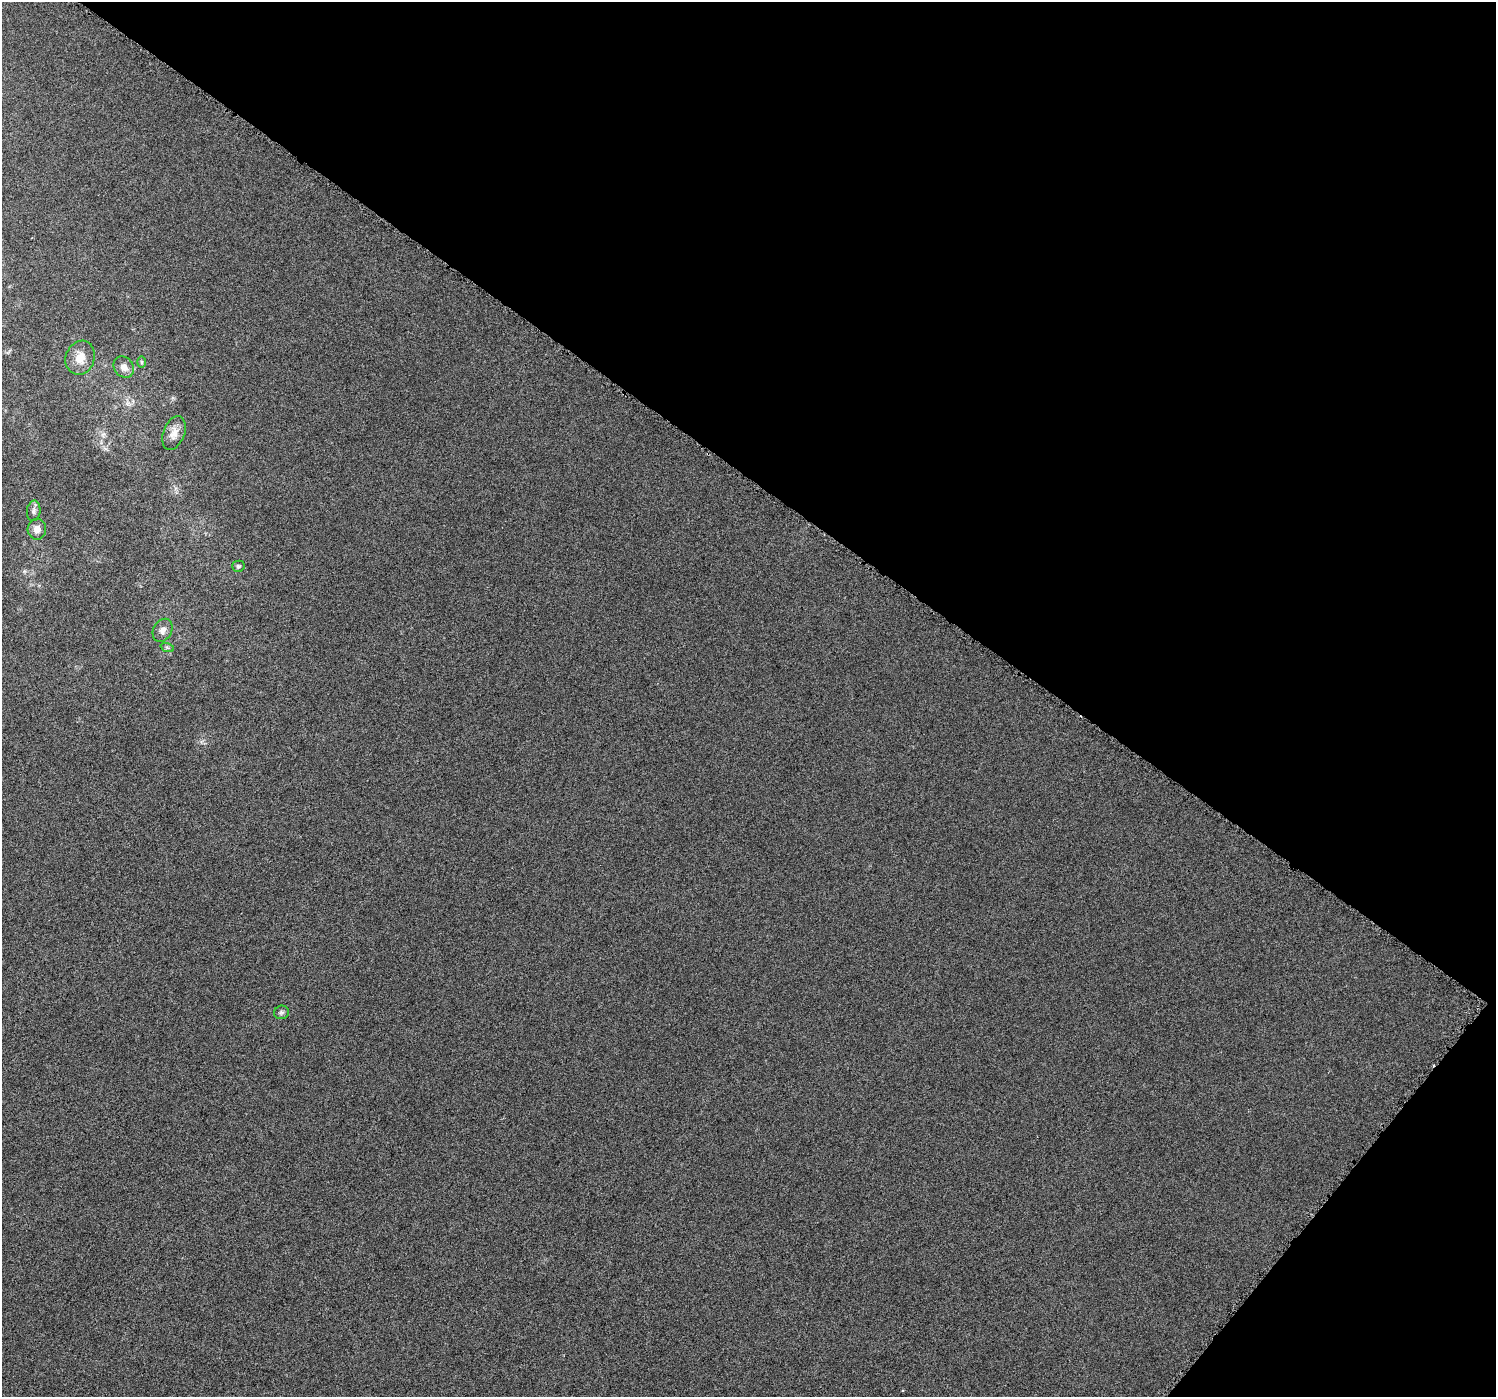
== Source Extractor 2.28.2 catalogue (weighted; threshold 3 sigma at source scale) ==
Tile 8 of 4 x 4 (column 4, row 2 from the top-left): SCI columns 4490-5983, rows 3047-4441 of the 5985 x 6026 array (HDU 1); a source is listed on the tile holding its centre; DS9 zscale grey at full resolution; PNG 1498 x 1399 px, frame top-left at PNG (2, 2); each listed source drawn as its Kron ellipse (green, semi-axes under 4 px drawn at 4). Shown black and unused: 37% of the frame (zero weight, under 3 of 6 exposures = <1% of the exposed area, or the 3 px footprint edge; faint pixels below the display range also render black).
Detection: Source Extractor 2.28.2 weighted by HDU 2 'WHT'; one run over the whole footprint, this tile lists its part. Background 0.00113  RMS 0.0038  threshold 0.0154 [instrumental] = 3 sigma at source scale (4.09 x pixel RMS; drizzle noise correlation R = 1.36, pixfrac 0.8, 0.0396/0.0396 arcsec/px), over >= 5 px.
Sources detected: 10; all 10 listed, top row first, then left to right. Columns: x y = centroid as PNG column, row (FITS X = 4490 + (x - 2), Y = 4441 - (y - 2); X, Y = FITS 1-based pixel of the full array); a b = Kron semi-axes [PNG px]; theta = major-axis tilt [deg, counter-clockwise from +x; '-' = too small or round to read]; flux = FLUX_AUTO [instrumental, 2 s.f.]
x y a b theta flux
80 358 17 14 69 4.7
141 362 6 4 -89 0.46
124 367 11 9 -52 2.2
174 433 17 10 69 3.1
34 511 10 6 82 1.2
37 529 10 9 - 2.5
238 566 6 5 - 0.63
163 630 12 9 62 1.9
167 647 7 4 -19 0.55
281 1012 7 6 - 0.89